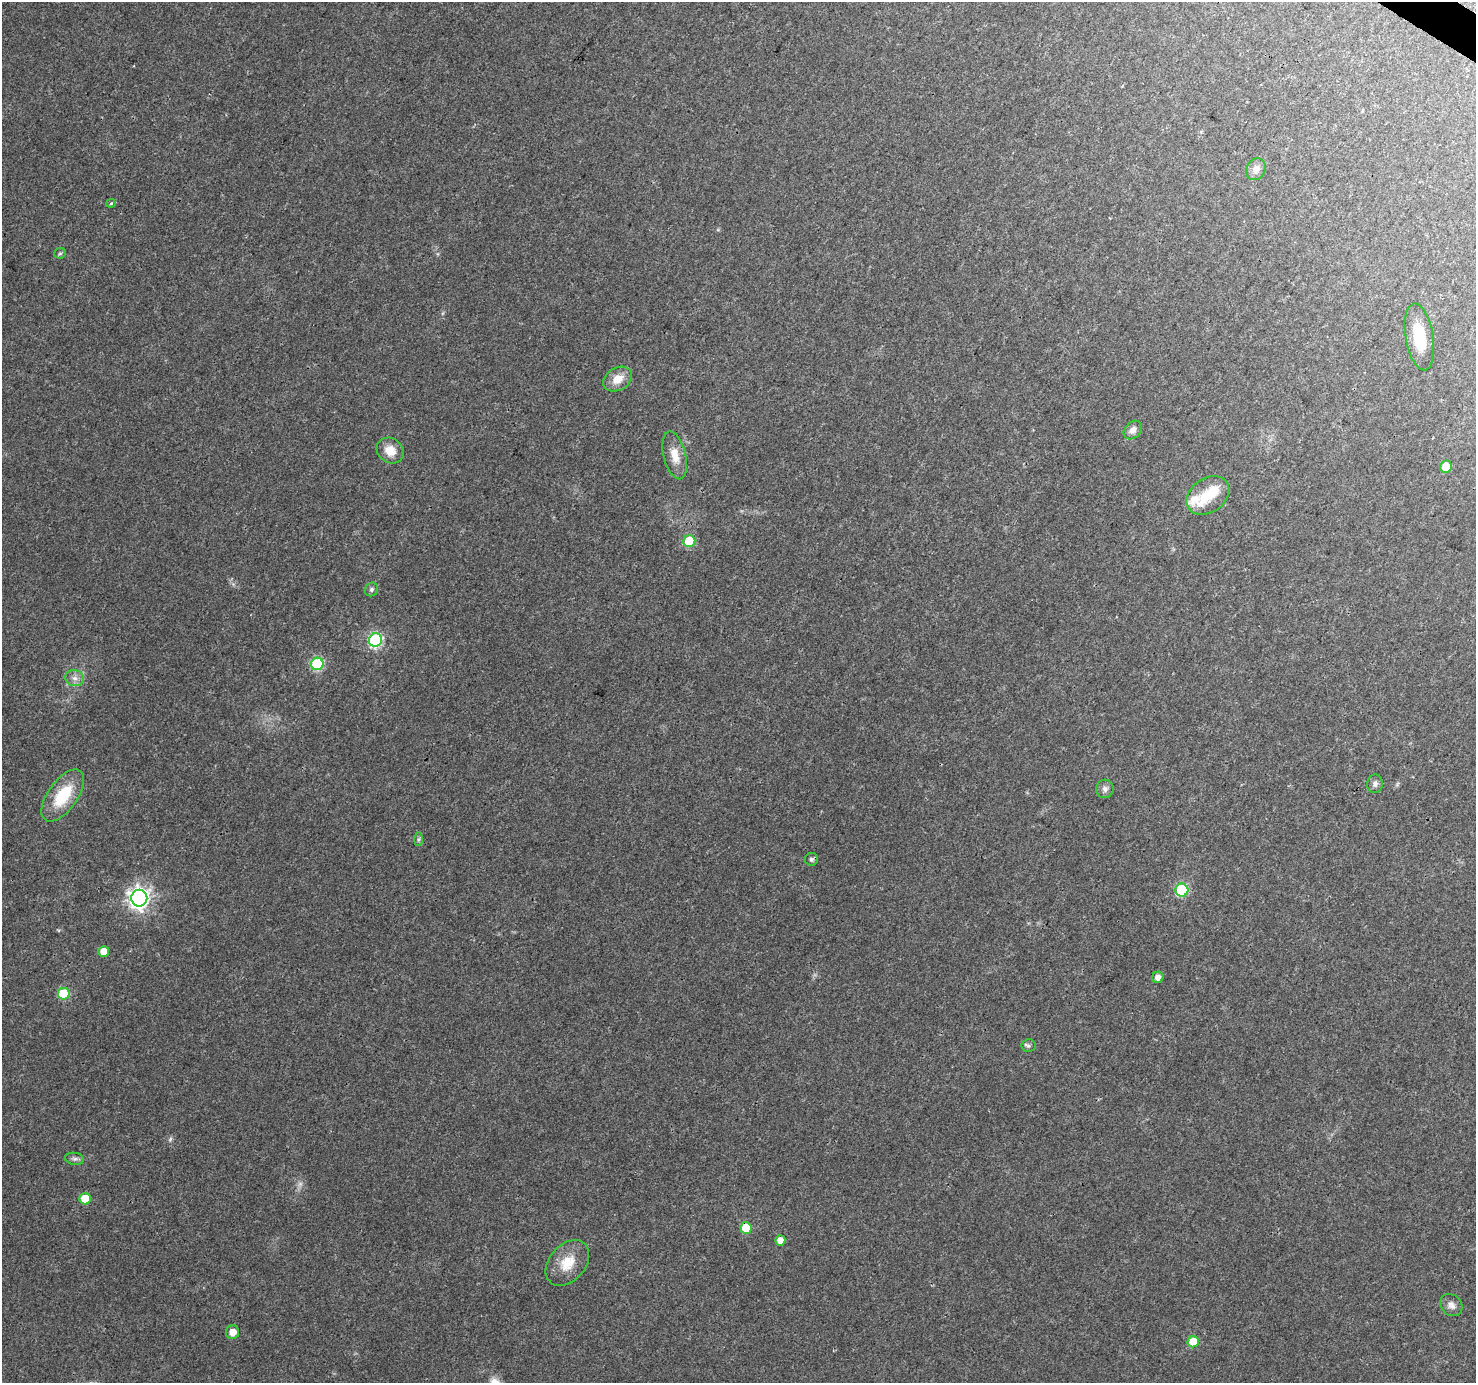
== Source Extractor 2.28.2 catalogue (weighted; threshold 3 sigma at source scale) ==
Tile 10 of 4 x 4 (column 2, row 3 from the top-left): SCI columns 1484-2957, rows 1638-3018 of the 5906 x 5969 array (HDU 1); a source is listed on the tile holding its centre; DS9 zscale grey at full resolution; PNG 1478 x 1385 px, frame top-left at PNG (2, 2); each listed source drawn as its Kron ellipse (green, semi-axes under 4 px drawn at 4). Shown black and unused: <1% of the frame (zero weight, under 3 of 4 exposures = <1% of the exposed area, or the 3 px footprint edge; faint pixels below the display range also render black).
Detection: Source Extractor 2.28.2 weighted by HDU 2 'WHT'; one run over the whole footprint, this tile lists its part. Background 0.0264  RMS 0.0033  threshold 0.0148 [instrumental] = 3 sigma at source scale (4.5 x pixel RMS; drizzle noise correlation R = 1.50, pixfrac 1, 0.0396/0.0396 arcsec/px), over >= 5 px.
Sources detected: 38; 2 too faint to see at this stretch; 1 inside a brighter object's white glare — neither listed nor drawn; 1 inside a brighter listed object's ellipse — not listed separately; the other 34 listed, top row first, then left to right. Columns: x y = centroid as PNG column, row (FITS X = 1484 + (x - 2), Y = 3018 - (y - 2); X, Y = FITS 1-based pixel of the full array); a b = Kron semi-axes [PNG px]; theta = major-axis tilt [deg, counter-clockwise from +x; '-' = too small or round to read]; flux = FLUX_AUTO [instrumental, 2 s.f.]
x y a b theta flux
1256 169 11 9 63 2.2
111 203 4 4 - 0.38
60 253 6 5 - 0.49
1419 337 34 14 -80 10
618 379 15 11 31 4.4
1133 430 10 7 49 1.9
390 450 14 12 -37 4.6
675 455 24 11 -76 4.9
1446 467 6 6 - 5
1208 495 23 17 35 7.8
689 541 6 6 - 14
371 589 7 6 - 0.8
375 640 7 6 - 49
317 664 6 6 - 33
75 678 9 8 - 1.9
1375 784 9 7 85 1.3
1105 789 9 8 - 1.4
63 796 30 14 54 14
419 839 7 4 89 0.65
811 859 6 6 - 0.75
1182 890 6 6 - 27
139 898 8 8 - 180
104 951 5 5 - 4.6
1158 977 6 5 - 1.9
64 994 6 6 - 17
1028 1046 7 6 - 0.73
74 1159 9 6 -8 1.1
85 1199 6 5 - 9.4
746 1228 6 5 - 9.5
780 1240 5 5 - 2.8
567 1263 26 18 49 7.7
1451 1305 12 10 -44 1.9
232 1332 7 6 - 2.9
1193 1342 5 5 - 8.3
Overlapping masked pixels (flux is a lower limit): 1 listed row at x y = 746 1228